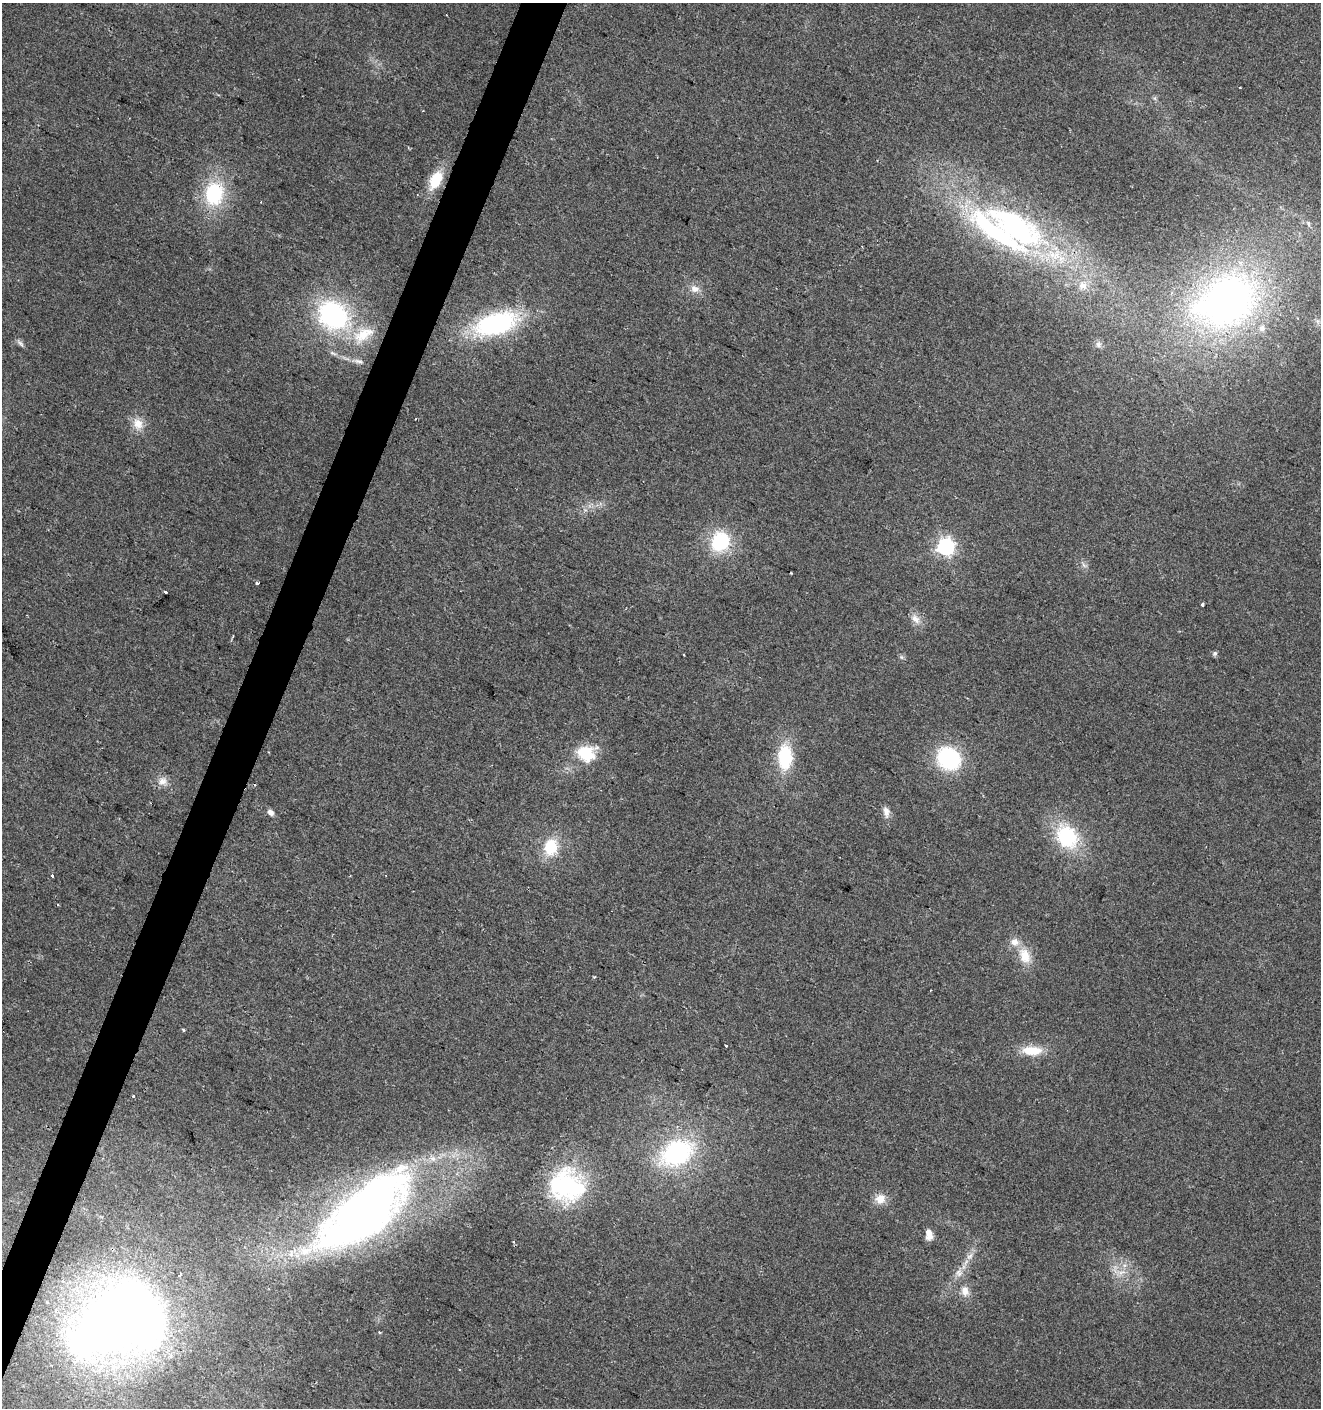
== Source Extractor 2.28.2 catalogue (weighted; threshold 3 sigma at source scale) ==
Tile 7 of 4 x 4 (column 3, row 2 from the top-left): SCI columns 2909-4227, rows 2813-4218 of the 5750 x 5630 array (HDU 1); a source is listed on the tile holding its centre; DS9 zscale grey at full resolution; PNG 1323 x 1410 px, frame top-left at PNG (2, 3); no overlay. Shown black and unused: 3% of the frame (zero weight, under 2 of 3 exposures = <1% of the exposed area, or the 3 px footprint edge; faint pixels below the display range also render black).
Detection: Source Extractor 2.28.2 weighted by HDU 2 'WHT'; one run over the whole footprint, this tile lists its part. Background 0.0782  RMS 0.0098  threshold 0.0443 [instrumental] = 3 sigma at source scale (4.5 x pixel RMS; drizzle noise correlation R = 1.50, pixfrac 1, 0.0396/0.0396 arcsec/px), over >= 5 px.
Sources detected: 58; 1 inside a brighter object's white glare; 2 cosmic-ray / hot-pixel residue — not listed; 4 inside a brighter listed object's ellipse — not listed separately; the other 51 listed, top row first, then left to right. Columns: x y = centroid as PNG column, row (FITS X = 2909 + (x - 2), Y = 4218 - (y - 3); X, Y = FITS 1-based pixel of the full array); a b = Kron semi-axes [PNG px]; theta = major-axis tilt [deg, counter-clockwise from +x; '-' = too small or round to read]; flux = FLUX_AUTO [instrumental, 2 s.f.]
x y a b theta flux
436 180 20 11 62 31
214 193 23 18 84 74
1308 223 8 5 -61 2.9
1015 227 102 40 -34 290
695 289 13 10 -15 8.2
1227 301 66 50 27 410
333 315 32 26 -38 160
496 324 44 21 16 150
363 335 33 17 29 35
20 343 12 5 -42 3
1098 344 9 8 - 3.6
359 361 14 6 -8 4.6
416 419 2 2 - 0.81
138 424 17 13 -69 13
720 541 19 17 65 68
946 547 7 7 - 390
1084 565 9 3 -45 2.1
791 573 2 2 - 0.75
257 583 3 3 - 4.8
165 592 3 3 - 4.5
1202 604 4 3 - 4.1
916 619 15 9 -45 8.3
1215 653 7 6 - 2.1
684 655 3 2 - 0.86
901 657 7 4 -89 1.8
586 753 25 21 0 35
785 757 24 14 -89 56
949 758 20 18 -39 100
162 781 14 11 9 8.2
254 785 4 3 - 1.1
270 812 7 6 - 4.9
886 812 15 8 -78 6.4
1067 837 25 20 -59 72
551 847 21 16 75 33
52 875 3 3 - 3.5
1025 956 22 14 -67 20
183 1030 4 3 - 1.4
726 1045 3 3 - 2
1032 1051 26 11 -2 24
133 1096 4 3 - 1.3
677 1153 38 26 27 120
567 1186 44 41 -22 130
880 1199 15 12 26 11
363 1213 121 46 40 660
929 1235 12 7 -82 8.6
970 1256 10 7 34 5.2
1121 1272 15 6 12 7.9
959 1273 11 10 - 6.8
180 1274 4 3 - 4
965 1291 13 10 -78 9.5
110 1322 71 50 47 1100
Unlisted compact peaks at least as high as the median listed source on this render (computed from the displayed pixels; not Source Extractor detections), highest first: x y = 594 977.